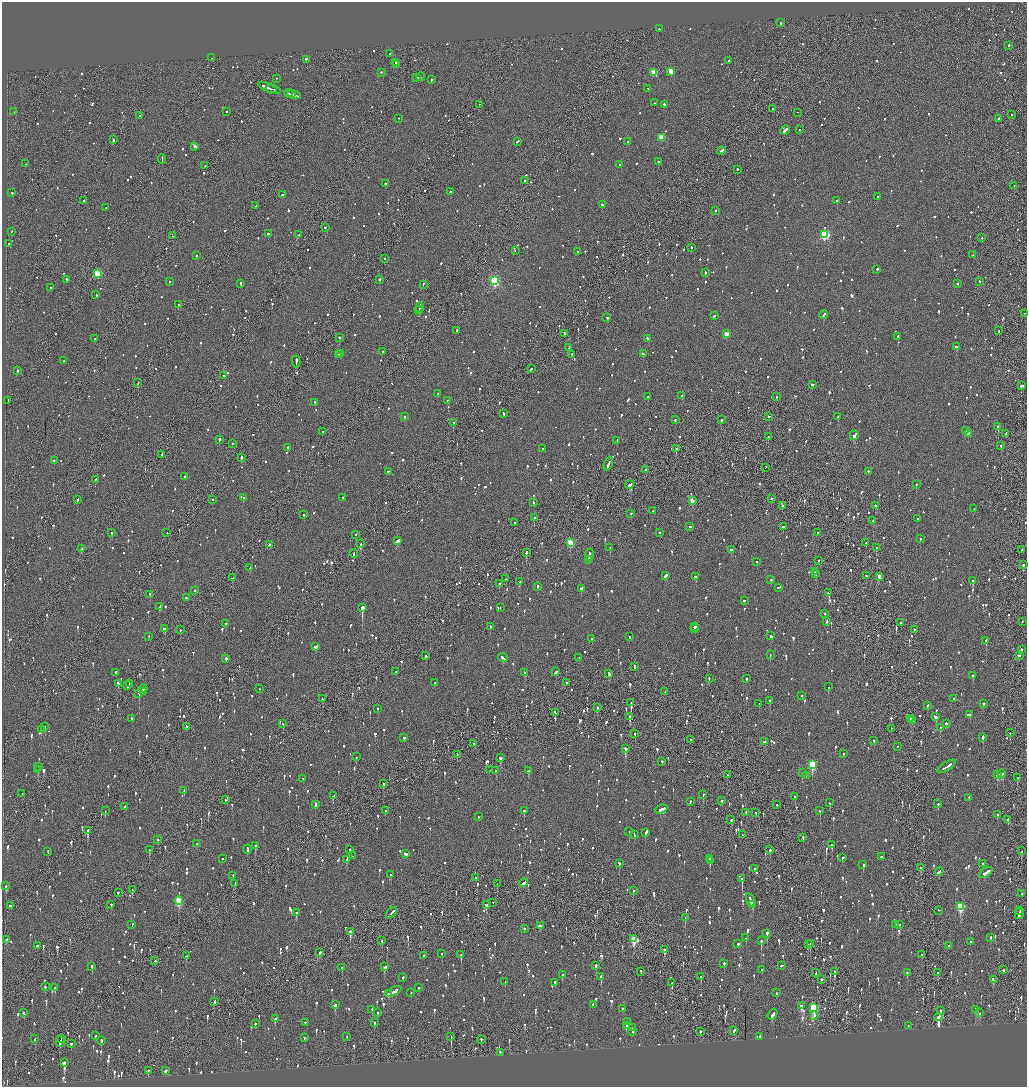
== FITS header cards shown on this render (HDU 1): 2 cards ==
NAXIS1  =                 2050
NAXIS2  =                 2169

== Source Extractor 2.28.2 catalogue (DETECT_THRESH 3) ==
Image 2050 x 2169 px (HDU 1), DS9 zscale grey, zoomed out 1/2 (1 PNG px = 2 x 2 image px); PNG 1029 x 1089 px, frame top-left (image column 2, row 2169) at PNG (2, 2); each listed source drawn as its Kron ellipse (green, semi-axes under 4 px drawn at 4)
Background -0.0724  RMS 0.063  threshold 0.189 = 3 sigma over >= 5 px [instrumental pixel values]
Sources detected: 1901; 58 cannot appear on this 1/2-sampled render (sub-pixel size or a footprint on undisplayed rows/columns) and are neither listed nor drawn; of the other 1843, the 500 brightest by FLUX_AUTO listed and drawn (1343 fainter detections omitted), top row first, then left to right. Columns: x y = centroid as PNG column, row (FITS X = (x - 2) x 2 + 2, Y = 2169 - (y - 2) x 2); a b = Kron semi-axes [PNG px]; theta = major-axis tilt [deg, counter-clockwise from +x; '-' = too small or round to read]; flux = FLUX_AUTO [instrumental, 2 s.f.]
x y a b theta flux
780 23 2 2 - 140
659 29 2 1 - 260
1009 45 2 2 - 170
390 54 2 2 - 180
212 58 2 2 - 440
306 59 2 2 - 570
728 61 2 2 - 150
395 62 3 1 - 460
396 65 2 2 - 410
671 71 3 3 - 300
381 72 2 2 - 130
654 73 3 3 - 390
421 77 4 1 - 150
277 78 2 1 - 85
417 78 2 2 - 84
431 80 2 2 - 140
268 87 9 2 -21 460
648 88 2 2 - 120
273 89 8 2 -15 290
288 93 4 1 - 200
291 94 3 1 - 94
294 95 7 2 -14 410
654 103 2 2 - 130
480 104 2 1 - 230
664 104 2 2 - 170
772 109 2 1 - 140
226 111 2 2 - 100
14 112 2 2 - 92
798 112 2 1 - 150
1012 115 2 2 - 220
140 116 2 2 - 230
398 118 2 2 - 80
998 118 2 2 - 290
799 129 2 2 - 210
785 130 5 2 - 260
661 137 3 3 - 350
114 140 2 1 - 310
518 141 3 1 - 100
627 141 2 2 - 150
195 146 3 2 - 89
721 151 4 2 - 150
162 159 4 1 - 230
658 161 2 2 - 200
26 164 2 2 - 150
620 165 2 2 - 120
205 166 3 2 - 91
737 169 2 2 - 97
525 180 2 2 - 100
385 183 2 2 - 120
1014 185 2 1 - 110
450 192 2 1 - 460
12 193 2 2 - 420
282 194 3 2 - 88
878 197 2 2 - 170
83 200 2 2 - 120
837 201 2 2 - 200
602 205 2 2 - 160
256 206 3 2 - 96
106 208 2 2 - 92
716 210 2 2 - 81
325 227 3 2 - 88
12 231 2 1 - 200
268 234 2 2 - 300
299 235 2 1 - 120
825 235 3 3 - 1200
173 236 2 1 - 110
982 238 2 1 - 98
9 244 2 2 - 110
691 247 2 2 - 150
515 250 2 1 - 300
578 251 2 2 - 130
196 255 2 2 - 110
973 255 2 2 - 84
384 259 2 1 - 100
877 269 2 2 - 210
705 272 2 2 - 150
97 273 3 3 - 560
67 279 2 2 - 140
380 279 3 2 - 270
169 281 2 2 - 77
494 281 4 3 - 1700
980 281 2 2 - 200
241 284 3 2 - 93
423 284 3 2 - 78
957 284 2 2 - 200
50 287 2 2 - 97
96 295 2 2 - 91
179 304 3 2 - 300
420 307 5 1 - 160
419 310 4 2 - 130
1024 313 2 1 - 300
824 314 4 2 - 140
714 316 2 2 - 250
607 317 2 2 - 230
456 330 2 2 - 140
999 330 3 1 - 86
564 333 3 2 - 140
726 334 3 2 - 200
898 336 2 2 - 280
339 337 2 2 - 260
95 339 3 2 - 110
647 339 3 2 - 230
956 346 2 2 - 540
569 347 3 2 - 90
383 352 2 2 - 95
340 353 2 2 - 340
338 354 2 1 - 380
572 354 2 2 - 78
643 354 3 2 - 220
63 361 2 1 - 120
296 361 6 2 88 180
531 369 3 2 - 180
18 370 2 2 - 340
223 375 2 2 - 93
138 382 3 1 - 200
812 384 2 2 - 100
1021 386 2 2 - 490
438 394 2 2 - 110
682 396 2 2 - 160
648 397 2 2 - 95
776 397 2 2 - 230
8 400 2 1 - 270
447 400 2 2 - 100
315 402 2 2 - 300
504 413 3 2 - 150
769 416 2 2 - 210
404 417 2 2 - 170
838 417 2 2 - 350
675 420 2 2 - 100
721 420 2 2 - 290
453 423 2 2 - 230
998 426 2 2 - 440
966 430 2 2 - 98
322 431 2 2 - 220
968 433 3 2 - 120
1006 433 4 2 - 120
854 435 5 2 - 490
768 437 2 1 - 93
219 439 3 2 - 290
617 440 3 2 - 110
232 443 2 2 - 130
1001 446 2 2 - 140
287 447 2 2 - 120
543 449 2 2 - 84
676 449 2 1 - 310
162 454 2 1 - 98
241 457 2 2 - 390
54 460 2 2 - 110
608 463 7 2 69 340
766 467 2 2 - 100
645 469 2 2 - 80
388 471 2 2 - 77
868 471 2 2 - 93
185 476 2 2 - 83
96 479 3 1 - 140
916 484 2 2 - 130
629 485 4 2 - 1300
243 498 2 2 - 85
343 498 2 2 - 77
78 499 3 2 - 130
213 499 2 2 - 88
772 499 2 2 - 90
692 501 3 3 - 210
534 502 2 2 - 100
782 505 3 2 - 280
876 505 3 2 - 130
974 508 2 1 - 140
653 511 3 2 - 110
631 513 2 2 - 81
304 515 2 2 - 180
534 517 2 2 - 210
918 518 3 2 - 190
873 520 2 2 - 97
515 522 2 2 - 150
690 526 2 2 - 140
783 527 2 2 - 930
659 532 2 2 - 92
818 532 2 2 - 87
112 533 2 2 - 130
167 533 2 2 - 89
356 535 2 2 - 93
920 539 2 2 - 80
397 540 4 2 - 380
570 543 3 3 - 580
866 543 2 1 - 420
361 544 2 1 - 210
269 545 3 2 - 130
610 548 2 2 - 82
876 548 2 1 - 150
82 549 2 2 - 78
732 549 4 2 - 140
1022 550 2 2 - 110
526 552 3 2 - 260
354 553 4 1 - 270
589 555 6 2 79 250
588 559 2 1 - 130
819 560 2 2 - 89
757 561 2 2 - 86
1023 565 2 2 - 190
250 568 4 2 - 81
815 572 2 1 - 89
816 574 2 1 - 79
666 576 4 2 - 130
696 576 3 2 - 93
866 576 2 2 - 200
879 576 3 2 - 130
232 578 3 2 - 93
506 579 2 1 - 110
771 580 2 2 - 130
973 580 2 2 - 310
520 582 3 2 - 160
499 583 2 2 - 110
537 586 3 2 - 100
779 587 3 2 - 130
581 588 2 2 - 280
195 590 2 2 - 130
829 593 2 2 - 270
150 594 3 2 - 170
186 598 3 2 - 150
744 601 2 2 - 170
160 607 4 2 - 110
362 607 4 2 - 9900
500 607 2 2 - 77
825 613 2 2 - 95
1022 621 2 1 - 110
826 622 2 2 - 140
901 622 2 1 - 160
226 624 2 2 - 94
490 626 3 2 - 87
694 627 2 2 - 230
164 628 4 2 - 130
695 629 2 2 - 170
914 629 2 2 - 78
180 630 2 1 - 100
149 636 2 2 - 93
771 636 3 2 - 160
630 637 2 2 - 130
592 638 2 2 - 160
986 640 2 2 - 300
316 646 3 2 - 260
1021 649 2 2 - 220
770 655 2 2 - 150
1019 655 3 2 - 230
426 656 2 2 - 140
503 657 5 2 - 220
579 658 2 2 - 78
226 659 2 2 - 540
635 666 4 2 - 130
116 672 2 2 - 370
396 672 2 2 - 110
525 672 3 2 - 180
556 672 4 2 - 130
609 673 4 2 - 210
973 675 2 2 - 150
709 678 2 2 - 79
746 678 2 2 - 150
567 682 2 2 - 100
118 683 3 2 - 200
130 683 2 2 - 270
435 683 2 2 - 93
128 686 4 1 - 160
828 687 2 2 - 270
143 688 4 2 - 180
259 689 2 1 - 95
144 691 2 2 - 96
665 692 3 1 - 85
139 693 2 1 - 95
802 696 2 1 - 130
322 699 2 2 - 230
954 699 2 2 - 81
770 700 2 2 - 85
631 703 2 1 - 160
759 703 2 2 - 160
983 703 2 2 - 120
927 705 2 2 - 82
597 707 3 2 - 95
378 708 2 2 - 79
555 712 3 2 - 100
970 714 2 2 - 150
630 716 2 2 - 1700
936 717 3 2 - 170
910 718 2 2 - 110
132 719 2 2 - 89
913 720 2 2 - 83
946 723 3 2 - 180
283 724 2 2 - 92
44 726 2 2 - 160
186 726 3 2 - 130
940 727 2 2 - 140
891 728 2 1 - 99
41 730 2 2 - 110
635 733 2 2 - 110
1010 733 2 1 - 89
983 737 3 2 - 500
404 738 2 2 - 180
691 740 2 1 - 140
874 740 2 2 - 150
764 741 2 2 - 140
474 743 2 2 - 78
897 746 2 1 - 140
625 748 3 2 - 320
844 753 2 2 - 120
457 754 3 1 - 110
356 757 2 2 - 130
500 758 2 2 - 210
662 761 2 2 - 100
812 765 4 3 - 900
39 766 2 2 - 130
947 766 10 2 32 420
38 770 3 2 - 150
490 770 2 2 - 100
496 771 2 2 - 120
529 771 3 2 - 140
802 773 2 2 - 150
1002 774 4 2 - 190
727 775 2 1 - 100
998 775 3 2 - 170
806 776 2 1 - 190
303 778 2 2 - 78
1017 778 2 2 - 82
383 784 2 2 - 460
184 791 3 2 - 110
22 794 2 1 - 92
703 794 2 2 - 200
333 796 3 2 - 140
795 796 2 2 - 250
969 797 2 2 - 130
225 800 2 1 - 84
722 800 2 2 - 85
690 801 2 2 - 120
830 803 2 2 - 87
938 804 2 2 - 160
315 805 2 2 - 140
776 805 2 2 - 84
125 807 4 2 - 110
661 809 6 2 19 420
105 811 2 1 - 92
385 811 2 2 - 83
524 811 2 2 - 260
820 811 2 2 - 280
746 812 2 2 - 160
756 812 2 2 - 94
998 815 2 2 - 100
478 816 2 2 - 110
1008 819 3 2 - 92
731 820 2 2 - 86
88 831 3 1 - 1700
629 831 2 2 - 220
646 832 4 2 - 160
634 835 4 2 - 140
742 835 3 2 - 110
803 837 2 2 - 86
158 840 2 2 - 99
197 843 2 2 - 83
832 845 2 2 - 220
255 846 2 2 - 140
247 849 5 2 - 180
149 850 3 2 - 150
349 850 2 2 - 77
770 850 2 2 - 150
48 851 3 2 - 100
1021 851 2 2 - 150
405 854 4 2 - 240
352 856 2 1 - 120
881 856 2 2 - 220
843 857 2 2 - 110
709 858 3 2 - 150
222 859 2 2 - 92
347 859 4 2 - 140
710 861 3 2 - 350
983 863 2 2 - 100
619 864 3 2 - 350
863 864 3 2 - 110
755 868 2 2 - 89
921 868 2 2 - 110
939 871 4 2 - 160
986 872 7 2 33 320
233 875 3 2 - 78
391 875 2 2 - 190
476 877 2 1 - 160
742 878 3 2 - 650
524 883 4 2 - 270
235 884 3 1 - 170
497 884 2 1 - 77
6 886 2 2 - 120
132 890 3 2 - 130
633 890 2 2 - 280
118 893 3 2 - 97
1022 894 2 1 - 95
751 900 7 2 -71 290
179 901 4 3 - 660
493 902 2 1 - 91
111 904 2 2 - 120
10 905 3 2 - 280
486 905 3 2 - 260
752 905 3 2 - 150
960 906 4 3 - 880
939 910 3 1 - 81
1020 911 3 1 - 110
296 913 2 2 - 120
391 913 7 2 47 180
1019 914 5 2 - 170
685 918 2 1 - 96
132 924 2 2 - 130
896 924 2 2 - 140
900 924 2 1 - 97
540 926 4 2 - 140
524 928 2 2 - 130
350 931 3 2 - 390
767 933 2 2 - 1800
990 937 2 2 - 240
746 938 2 2 - 79
6 939 2 2 - 200
634 939 4 3 - 410
382 940 2 2 - 100
761 941 3 2 - 320
970 942 2 2 - 240
738 943 2 2 - 85
810 944 2 2 - 130
808 945 3 2 - 77
949 945 2 2 - 100
37 946 2 2 - 98
664 949 2 2 - 99
320 952 2 2 - 90
442 953 2 2 - 95
922 954 3 2 - 87
424 955 2 2 - 160
461 955 3 2 - 380
186 956 2 2 - 84
155 961 2 2 - 120
724 963 2 2 - 91
596 965 3 2 - 120
782 965 3 2 - 150
92 966 2 2 - 220
385 967 3 3 - 150
342 968 2 2 - 160
762 969 2 2 - 90
1004 970 2 2 - 180
641 971 3 2 - 80
835 971 4 2 - 340
907 972 2 2 - 110
816 973 2 1 - 100
937 973 2 2 - 150
562 975 2 2 - 170
601 976 2 2 - 160
403 977 2 2 - 96
701 977 2 2 - 120
821 979 2 2 - 110
993 980 4 2 - 120
505 982 2 2 - 80
555 982 2 2 - 88
672 983 2 1 - 160
45 986 2 2 - 99
55 988 2 2 - 160
419 988 2 2 - 230
394 991 8 2 28 330
411 993 2 2 - 85
776 993 2 2 - 83
388 994 3 2 - 110
214 1001 4 2 - 140
593 1004 2 2 - 78
335 1005 2 2 - 450
801 1005 2 2 - 410
813 1007 4 3 - 820
372 1009 2 2 - 100
623 1009 3 2 - 170
975 1009 2 2 - 140
941 1010 2 2 - 170
24 1012 2 2 - 94
378 1012 2 2 - 90
980 1013 3 2 - 100
773 1014 6 2 56 190
814 1015 2 2 - 120
938 1017 4 2 - 4100
275 1019 3 2 - 170
627 1021 2 2 - 110
305 1022 2 1 - 100
255 1023 2 2 - 220
374 1023 3 2 - 88
626 1025 3 2 - 400
908 1026 2 1 - 78
632 1028 2 2 - 120
734 1030 3 2 - 110
633 1031 2 2 - 130
700 1031 2 2 - 200
95 1036 2 2 - 110
759 1036 2 2 - 300
347 1037 2 2 - 82
451 1037 4 2 - 350
61 1038 3 1 - 130
304 1038 3 2 - 100
35 1039 2 2 - 85
481 1039 2 2 - 96
101 1040 2 2 - 560
60 1042 5 2 - 220
71 1043 2 2 - 140
500 1052 2 2 - 95
64 1063 3 2 - 2300
148 1070 2 2 - 95
166 1071 2 2 - 380
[1343 fainter detections neither listed nor drawn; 58 sub-pixel or undisplayed-footprint detections neither listed nor drawn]